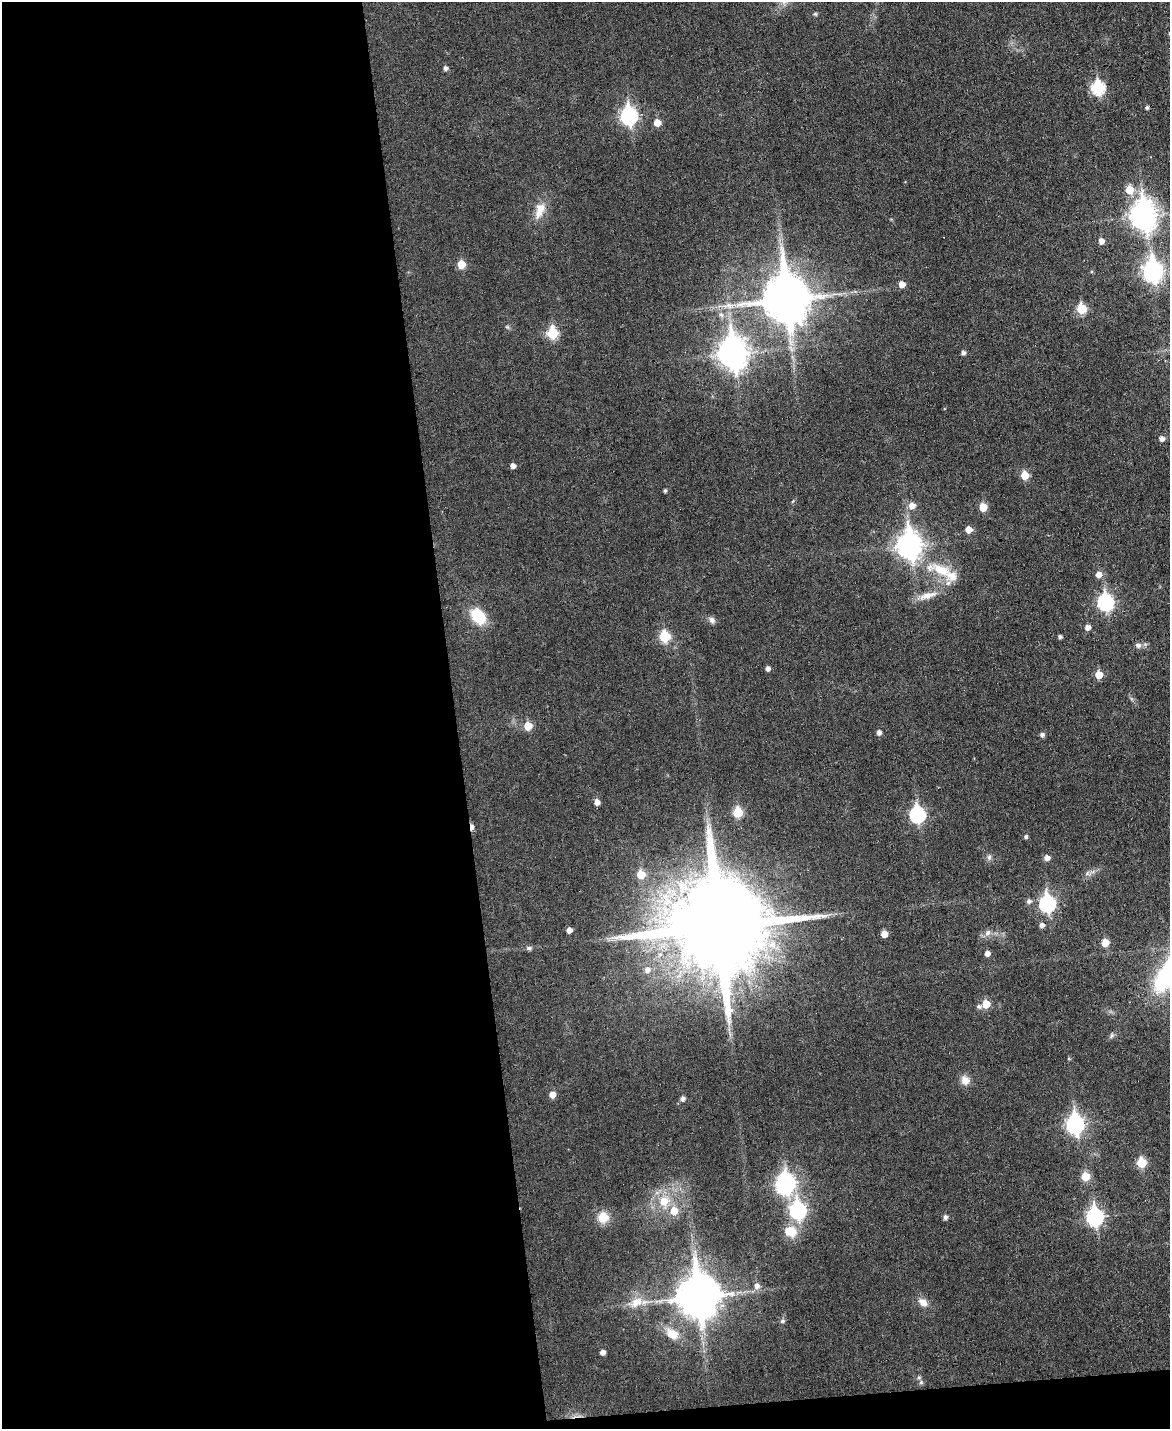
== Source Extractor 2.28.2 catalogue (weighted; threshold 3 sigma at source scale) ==
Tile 9 of 4 x 3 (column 1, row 3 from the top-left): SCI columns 1-1168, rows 131-1557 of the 4676 x 4653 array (HDU 1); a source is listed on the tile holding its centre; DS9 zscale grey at full resolution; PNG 1172 x 1431 px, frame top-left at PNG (2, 2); no overlay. Shown black and unused: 40% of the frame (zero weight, under 3 of 6 exposures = <1% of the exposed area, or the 3 px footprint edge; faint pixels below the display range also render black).
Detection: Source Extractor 2.28.2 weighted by HDU 2 'WHT'; one run over the whole footprint, this tile lists its part. Background 0.0383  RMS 0.0043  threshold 0.0175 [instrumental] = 3 sigma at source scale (4.09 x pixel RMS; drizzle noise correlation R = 1.36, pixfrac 0.8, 0.05/0.05 arcsec/px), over >= 5 px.
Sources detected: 87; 1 inside a brighter object's white glare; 1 long thin detection or spike segment (spike, bleed or trail) — not listed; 1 inside a brighter listed object's ellipse — not listed separately; the other 84 listed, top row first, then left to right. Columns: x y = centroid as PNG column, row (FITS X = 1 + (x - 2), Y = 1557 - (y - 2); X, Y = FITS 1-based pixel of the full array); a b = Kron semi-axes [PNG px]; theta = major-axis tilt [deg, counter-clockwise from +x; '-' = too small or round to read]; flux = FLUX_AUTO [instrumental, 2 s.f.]
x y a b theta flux
815 14 6 4 -43 0.54
445 68 5 5 - 1.2
1098 88 7 6 - 42
1147 107 4 4 - 0.7
629 116 8 7 - 100
657 122 5 5 - 5.2
1129 190 6 6 - 8.4
540 210 23 12 74 6
1143 216 11 9 -81 370
1101 241 6 5 - 2.2
461 264 6 5 - 7.6
1153 271 10 8 -83 170
902 284 5 5 - 3.7
786 299 16 13 -81 1800
1081 309 6 5 - 17
552 333 7 6 - 23
733 353 12 10 -81 470
963 353 5 4 - 1.2
1162 439 6 5 - 1.7
513 466 4 4 - 2
1025 475 6 5 - 7.7
665 491 4 3 - 0.66
912 505 7 7 - 3
983 507 6 5 - 7.3
968 529 5 5 - 4.1
909 545 11 9 -85 300
941 570 33 14 -25 13
1098 574 6 6 - 2.6
928 595 27 9 16 5
1105 602 8 7 - 74
478 616 13 10 -51 16
712 620 9 7 -53 1.5
1087 627 5 5 - 2.1
664 637 6 6 - 21
1060 637 4 4 - 0.94
1138 645 7 6 - 1.5
768 669 5 4 - 1.4
1099 675 6 6 - 6.7
528 726 6 6 - 7.9
879 732 5 4 - 1.6
1042 734 5 5 - 1.2
597 802 6 5 - 2.3
738 812 6 5 - 15
917 814 8 7 - 66
472 827 7 4 89 2.5
1026 837 4 4 - 0.79
989 857 8 6 68 1
1047 857 5 5 - 2.3
641 874 6 6 - 7.6
1029 901 6 5 - 1.3
1047 903 8 7 - 81
1042 925 5 5 - 1.6
717 926 27 25 2 10000
569 930 5 4 - 2.2
988 933 9 7 46 1.8
884 934 5 5 - 4.3
1105 943 6 5 - 5.7
529 948 7 5 -8 1.1
987 953 5 5 - 2
647 969 8 8 - 2.3
986 1004 6 5 - 7.9
979 1006 6 5 - 0.93
965 1080 10 9 - 3.6
552 1095 5 5 - 3.5
682 1098 6 6 - 1.4
1075 1124 9 7 -88 130
1141 1163 6 6 - 15
1085 1176 6 6 - 9.5
786 1183 10 9 - 110
664 1201 12 11 - 6.9
798 1210 9 7 -82 84
674 1211 8 7 - 6
603 1217 13 12 - 6.2
945 1217 5 4 - 1.3
1095 1217 8 7 - 100
791 1232 17 13 -15 7.4
757 1286 7 7 - 1.8
698 1296 14 12 -84 1300
636 1302 21 12 35 6.3
923 1302 12 9 -35 3.3
782 1321 7 5 3 0.82
672 1334 17 12 -28 6.7
602 1352 5 5 - 1.9
921 1382 6 5 - 0.84
Overlapping masked pixels (flux is a lower limit): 1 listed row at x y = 472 827